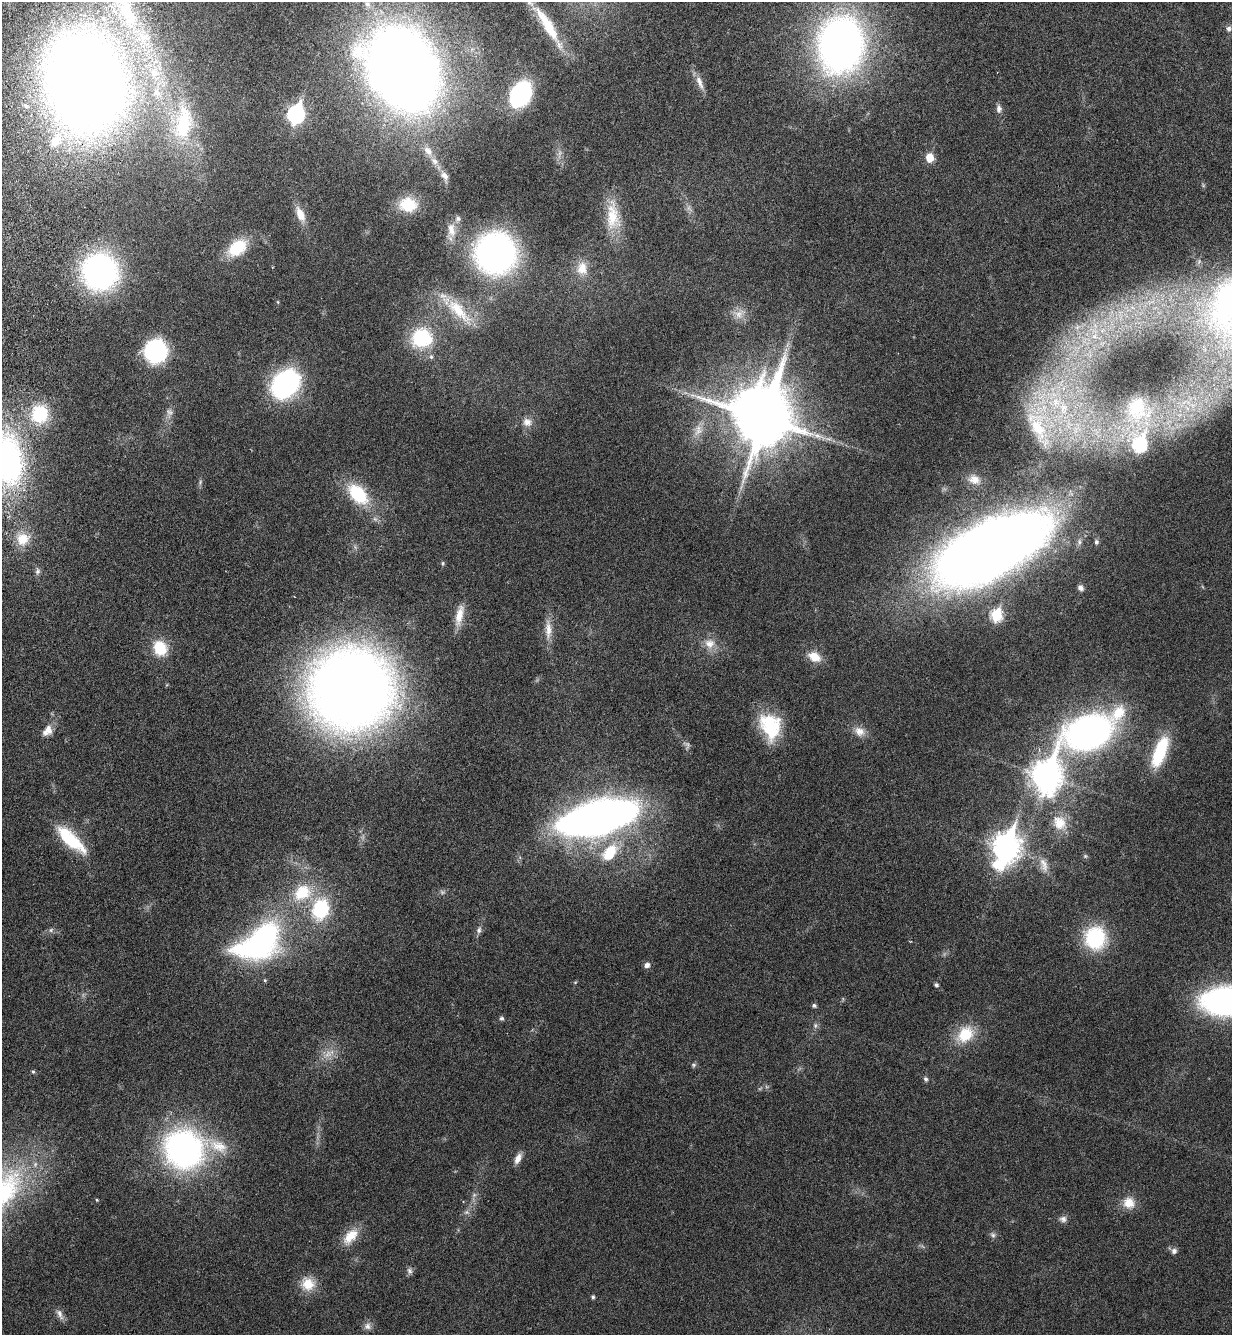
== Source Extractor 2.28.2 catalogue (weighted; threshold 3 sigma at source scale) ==
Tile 11 of 4 x 4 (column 3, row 3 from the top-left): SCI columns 2681-3910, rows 1409-2741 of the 5486 x 5479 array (HDU 1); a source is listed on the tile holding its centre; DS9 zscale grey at full resolution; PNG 1234 x 1337 px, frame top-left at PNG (2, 2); no overlay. Shown black and unused: <1% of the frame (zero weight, under 3 of 6 exposures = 5% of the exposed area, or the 3 px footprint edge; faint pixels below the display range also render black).
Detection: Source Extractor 2.28.2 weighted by HDU 2 'WHT'; one run over the whole footprint, this tile lists its part. Background 0.0331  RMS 0.0029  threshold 0.012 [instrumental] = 3 sigma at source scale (4.09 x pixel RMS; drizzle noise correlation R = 1.36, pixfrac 0.8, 0.05/0.05 arcsec/px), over >= 5 px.
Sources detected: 118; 8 too faint to see at this stretch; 3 inside a brighter object's white glare — not listed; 7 inside a brighter listed object's ellipse — not listed separately; the other 100 listed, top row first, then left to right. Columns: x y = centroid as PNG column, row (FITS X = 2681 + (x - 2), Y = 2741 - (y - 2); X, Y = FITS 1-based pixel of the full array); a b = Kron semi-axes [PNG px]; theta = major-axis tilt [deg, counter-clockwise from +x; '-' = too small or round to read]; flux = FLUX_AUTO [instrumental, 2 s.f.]
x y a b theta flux
367 4 14 8 -55 2.2
127 11 61 23 -69 36
548 26 59 11 -59 11
1229 29 6 6 - 0.64
841 44 41 33 85 160
403 69 53 40 -60 480
154 72 14 12 -32 3.7
85 82 69 51 -80 520
700 82 22 7 -68 2.2
521 94 22 15 57 36
999 109 10 7 90 1.1
296 114 9 7 76 75
183 124 54 26 80 22
56 140 22 14 51 7.5
428 151 15 9 -45 2.3
930 158 6 5 - 6
444 176 13 8 -54 1.7
1203 185 7 4 -73 0.35
408 204 22 17 -3 7.9
300 214 18 9 -67 3.7
613 216 43 17 -86 9.1
451 230 21 11 -82 3.4
237 248 21 14 38 11
495 253 29 27 -90 100
582 268 19 14 -88 4.3
100 272 29 27 -82 72
1224 300 91 33 78 39
278 302 5 3 - 0.21
458 310 49 16 -47 11
738 314 14 10 -49 2.5
421 338 26 22 57 15
156 351 15 14 - 41
285 384 20 15 48 64
1063 408 19 12 -84 5.8
1137 408 32 25 -88 11
40 414 20 19 - 13
763 418 19 15 68 1900
527 422 12 11 - 1.9
1037 426 49 20 -66 14
698 430 17 10 70 2.7
1140 444 10 7 77 33
7 460 52 29 -83 75
974 479 15 11 -15 2.4
358 494 26 16 -47 14
23 539 19 16 36 5.2
1096 542 6 5 - 0.56
989 550 86 38 28 440
443 563 5 5 - 0.35
38 571 9 7 79 0.78
1081 588 8 6 -54 0.92
459 615 29 9 79 3.9
996 615 7 6 - 21
548 630 30 9 -89 3.3
709 643 15 13 -16 3.1
160 648 14 12 -65 8.9
814 657 16 11 -31 3.8
351 689 56 55 - 440
770 726 30 21 -70 16
859 731 16 12 -28 2.6
45 732 18 8 12 1.8
1088 732 48 26 25 110
1160 752 35 12 69 14
1047 776 13 10 78 360
598 818 55 22 14 220
1059 823 18 16 -57 5.2
71 840 42 14 -43 13
1006 847 13 9 72 300
610 852 25 15 51 9.6
1085 856 6 5 - 0.4
1044 865 23 10 -73 2.9
302 892 28 22 36 11
321 909 26 20 73 16
51 930 6 4 72 0.42
479 930 9 6 65 0.89
264 938 42 30 48 49
1095 938 24 22 90 19
647 965 7 6 - 1.1
936 985 5 4 - 0.65
1224 1001 37 23 1 74
814 1005 5 4 - 0.6
501 1018 6 5 - 0.52
815 1025 7 6 - 0.63
965 1034 22 16 44 8.6
694 1065 7 6 - 0.5
33 1072 5 4 - 0.4
926 1079 7 5 -76 0.58
218 1146 30 16 -20 7
184 1149 29 27 -44 93
518 1158 13 7 64 1.9
97 1200 4 3 - 0.27
1129 1203 16 15 - 3.6
1063 1219 10 8 -11 1.1
993 1235 8 6 -35 0.72
350 1236 24 13 48 4.8
1174 1251 8 7 - 0.97
409 1271 9 7 -64 0.77
308 1284 17 16 - 4.9
593 1297 5 4 - 0.5
60 1314 16 7 -64 1.3
367 1326 10 9 - 1.2
Overlapping masked pixels (flux is a lower limit): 2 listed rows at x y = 85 82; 56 140
Isophote crosses this tile's border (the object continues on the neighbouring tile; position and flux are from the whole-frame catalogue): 5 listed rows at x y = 367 4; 127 11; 85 82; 7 460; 1224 1001